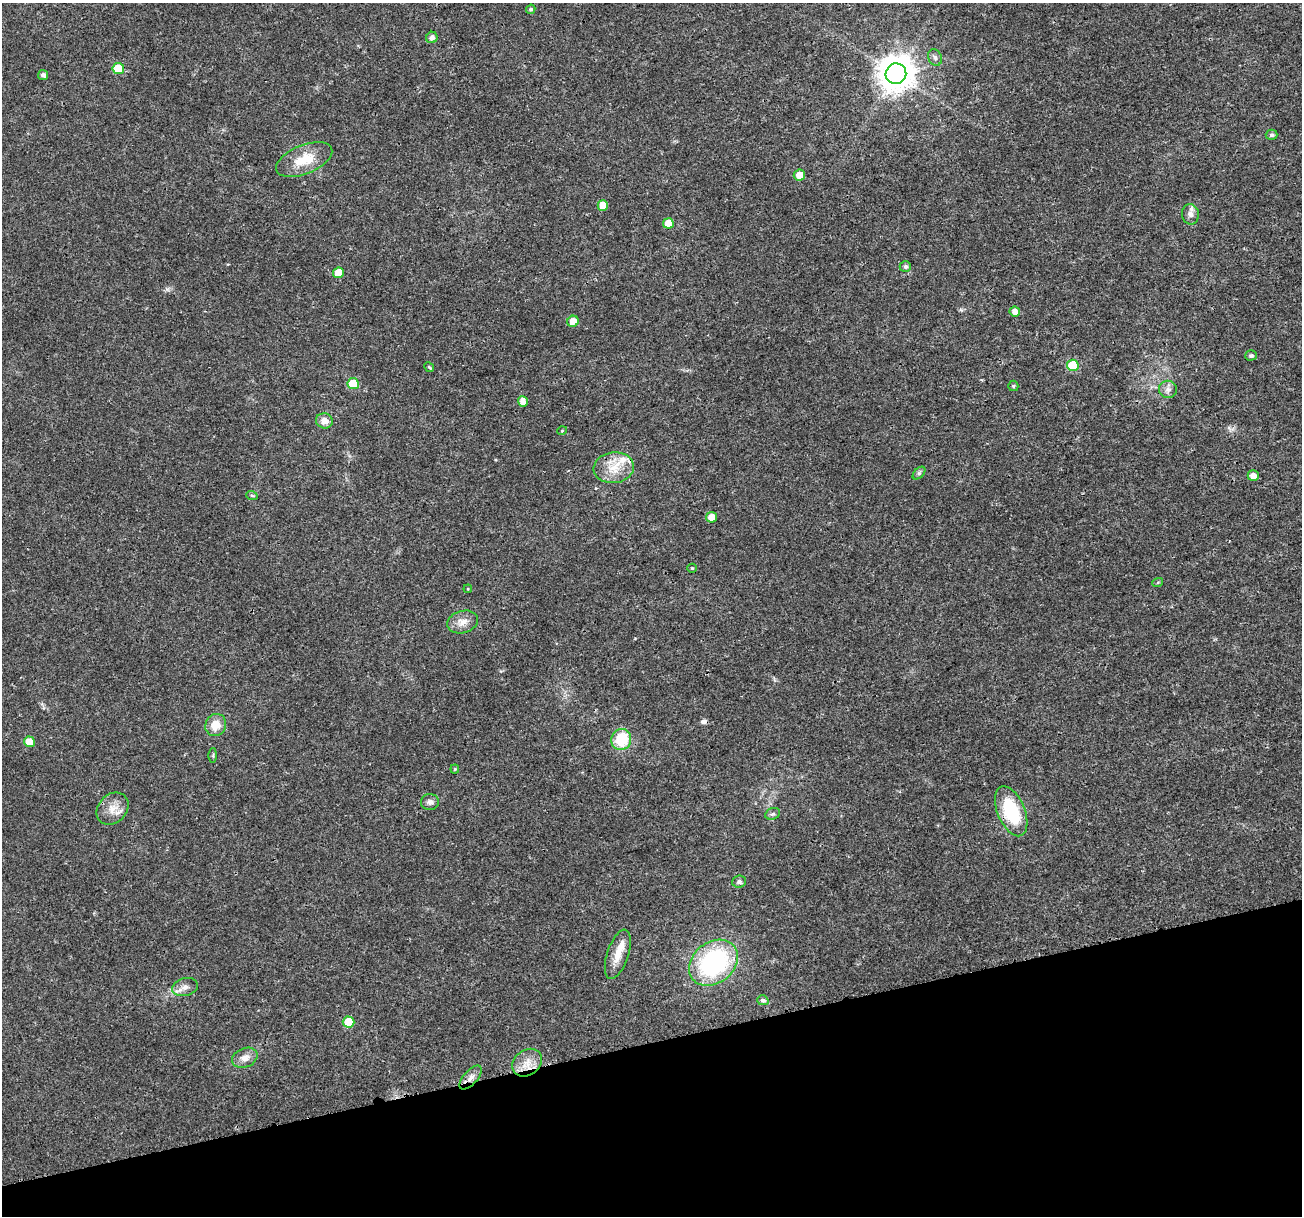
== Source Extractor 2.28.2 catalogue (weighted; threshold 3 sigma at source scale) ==
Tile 14 of 4 x 4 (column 2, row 4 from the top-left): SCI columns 1312-2611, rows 112-1325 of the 5216 x 5025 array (HDU 1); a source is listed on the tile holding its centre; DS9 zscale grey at full resolution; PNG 1304 x 1218 px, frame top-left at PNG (2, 3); each listed source drawn as its Kron ellipse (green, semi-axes under 4 px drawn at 4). Shown black and unused: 14% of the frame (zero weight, under 3 of 4 exposures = <1% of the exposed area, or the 3 px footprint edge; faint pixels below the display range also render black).
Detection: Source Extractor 2.28.2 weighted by HDU 2 'WHT'; one run over the whole footprint, this tile lists its part. Background 0.0139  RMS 0.0023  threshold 0.0104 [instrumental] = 3 sigma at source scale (4.5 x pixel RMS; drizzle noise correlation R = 1.50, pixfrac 1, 0.0396/0.0396 arcsec/px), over >= 5 px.
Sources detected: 55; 1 cosmic-ray / hot-pixel residue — neither listed nor drawn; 2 inside a brighter listed object's ellipse — not listed separately; the other 52 listed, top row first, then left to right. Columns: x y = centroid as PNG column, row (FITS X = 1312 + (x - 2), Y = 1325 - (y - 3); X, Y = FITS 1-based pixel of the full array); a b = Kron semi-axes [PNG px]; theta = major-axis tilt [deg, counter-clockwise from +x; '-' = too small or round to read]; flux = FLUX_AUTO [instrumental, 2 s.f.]
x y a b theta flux
531 9 5 4 - 0.42
432 37 6 5 - 1
935 57 8 6 -66 0.75
118 68 6 5 - 8.2
896 74 10 10 - 480
43 75 5 5 - 0.8
1272 135 6 5 - 0.6
304 160 30 14 22 6.1
799 175 5 5 - 2.3
603 205 5 5 - 2.9
1190 214 10 8 -80 1.2
668 223 5 5 - 4.1
905 266 6 5 - 0.61
338 273 5 5 - 4.6
1015 312 5 5 - 1.5
573 321 6 5 - 2.1
1251 355 6 5 - 0.53
1073 365 6 5 - 10
429 367 5 4 - 0.26
353 384 5 5 - 7
1013 386 5 5 - 0.35
1168 389 9 8 - 1.1
523 401 5 5 - 1.6
324 421 8 7 - 1.7
562 431 5 3 - 0.19
614 468 20 15 7 5
919 473 7 4 45 0.51
1253 476 5 5 - 1.6
252 496 6 3 -20 0.29
712 517 5 5 - 2.8
692 568 5 4 - 0.27
1158 582 5 3 - 0.24
468 589 4 3 - 0.2
462 622 15 11 17 2.1
216 725 11 10 - 3.2
621 740 10 10 - 8.8
29 742 5 5 - 3.4
213 755 7 4 89 0.29
455 769 4 4 - 0.24
430 802 9 8 - 0.87
112 809 18 14 46 2.9
1011 811 26 13 -68 13
773 814 8 5 20 0.58
739 882 7 6 - 0.55
618 954 26 10 72 3.3
713 963 26 20 38 32
185 987 13 8 16 1.5
763 1000 6 5 - 0.63
348 1022 6 5 - 6.1
245 1058 13 9 23 1.8
527 1063 16 12 38 3
471 1078 15 7 48 1.4
Overlapping masked pixels (flux is a lower limit): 2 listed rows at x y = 1011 811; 471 1078